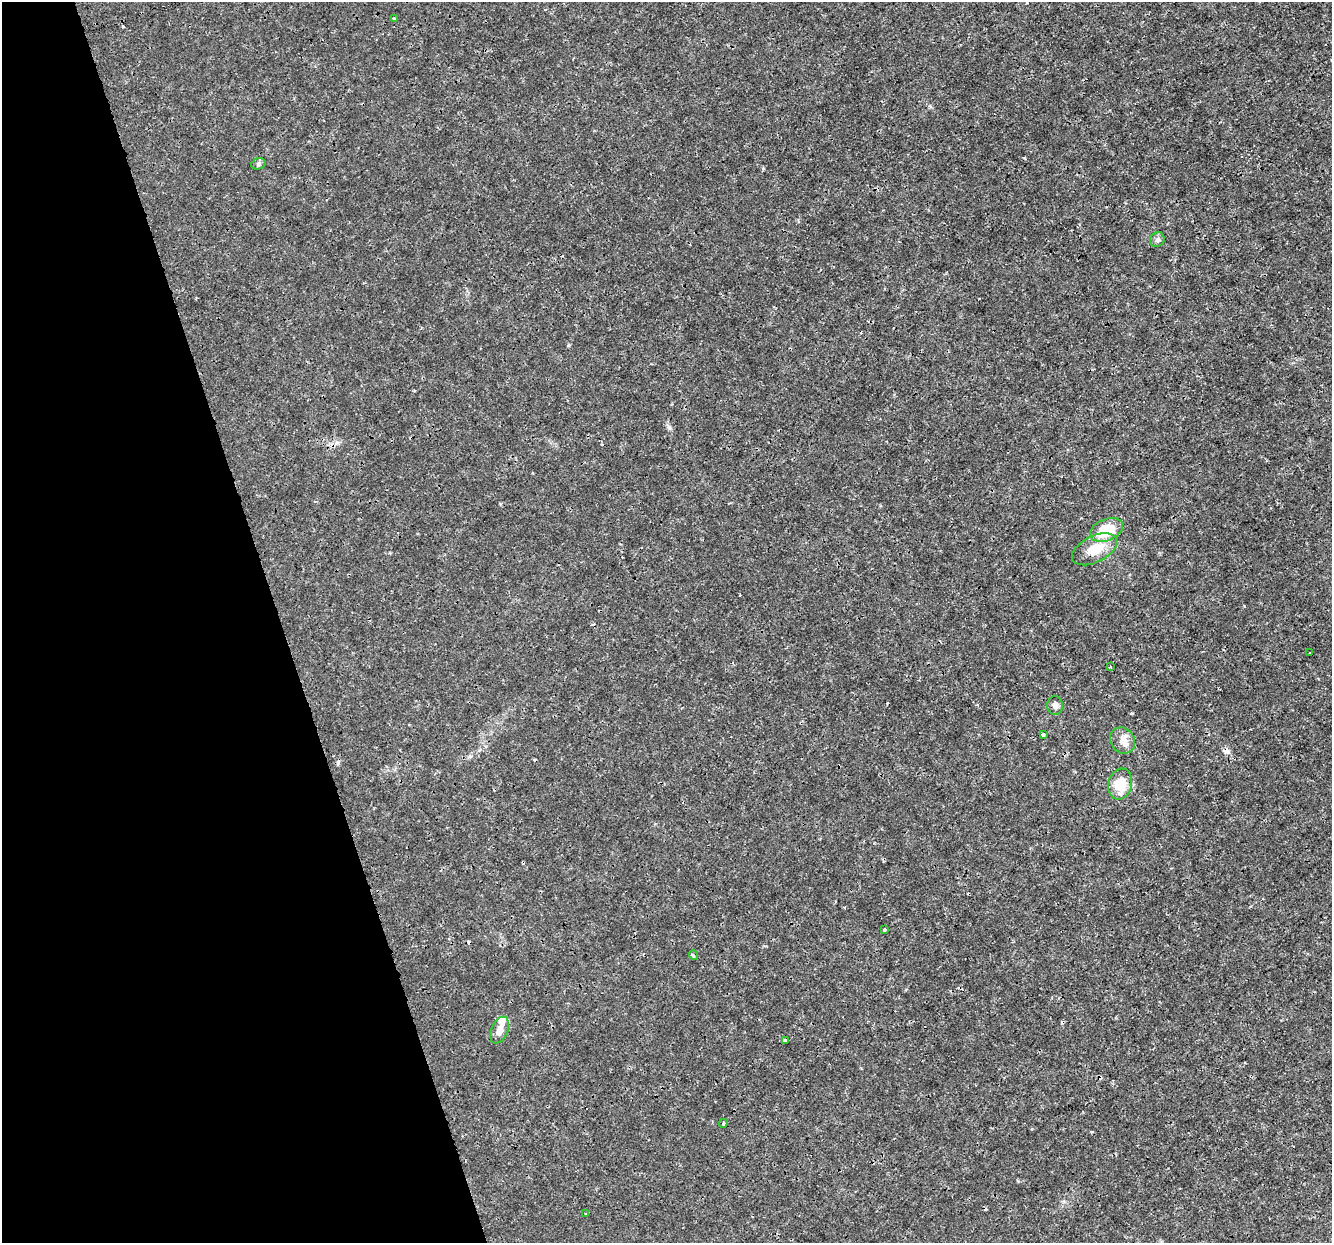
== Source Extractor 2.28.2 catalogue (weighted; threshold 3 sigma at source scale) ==
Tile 5 of 4 x 4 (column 1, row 2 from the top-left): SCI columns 1-1330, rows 2543-3783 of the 5320 x 5137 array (HDU 1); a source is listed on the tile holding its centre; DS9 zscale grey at full resolution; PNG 1334 x 1245 px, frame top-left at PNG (2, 2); each listed source drawn as its Kron ellipse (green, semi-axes under 4 px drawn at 4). Shown black and unused: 21% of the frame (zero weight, under 3 of 4 exposures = <1% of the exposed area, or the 3 px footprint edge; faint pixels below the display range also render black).
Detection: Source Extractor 2.28.2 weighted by HDU 2 'WHT'; one run over the whole footprint, this tile lists its part. Background 0.00347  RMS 8.4e-04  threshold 0.00379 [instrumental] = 3 sigma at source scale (4.5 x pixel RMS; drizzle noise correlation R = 1.50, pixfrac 1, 0.0396/0.0396 arcsec/px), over >= 5 px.
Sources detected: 25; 7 cosmic-ray / hot-pixel residue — neither listed nor drawn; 1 inside a brighter listed object's ellipse — not listed separately; the other 17 listed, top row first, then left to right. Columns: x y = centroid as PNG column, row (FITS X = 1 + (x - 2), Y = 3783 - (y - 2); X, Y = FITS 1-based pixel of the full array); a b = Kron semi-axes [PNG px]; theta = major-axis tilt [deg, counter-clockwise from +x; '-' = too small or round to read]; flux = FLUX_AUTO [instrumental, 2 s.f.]
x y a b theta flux
394 18 3 3 - 0.082
258 164 7 5 17 0.18
1157 240 8 7 - 0.25
1106 530 17 10 23 3.2
1095 549 24 13 27 2
1310 653 3 2 - 0.067
1110 667 3 3 - 0.075
1055 705 9 8 - 0.38
1043 734 3 3 - 0.15
1123 740 14 12 -52 0.77
1120 784 15 12 74 1.9
884 930 3 3 - 0.19
693 955 5 3 - 0.098
500 1030 14 8 66 0.7
785 1040 3 3 - 0.42
723 1123 4 3 - 0.1
586 1214 3 3 - 0.094
Unlisted compact peaks at least as high as the median listed source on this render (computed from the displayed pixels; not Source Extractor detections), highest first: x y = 669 427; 1132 713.